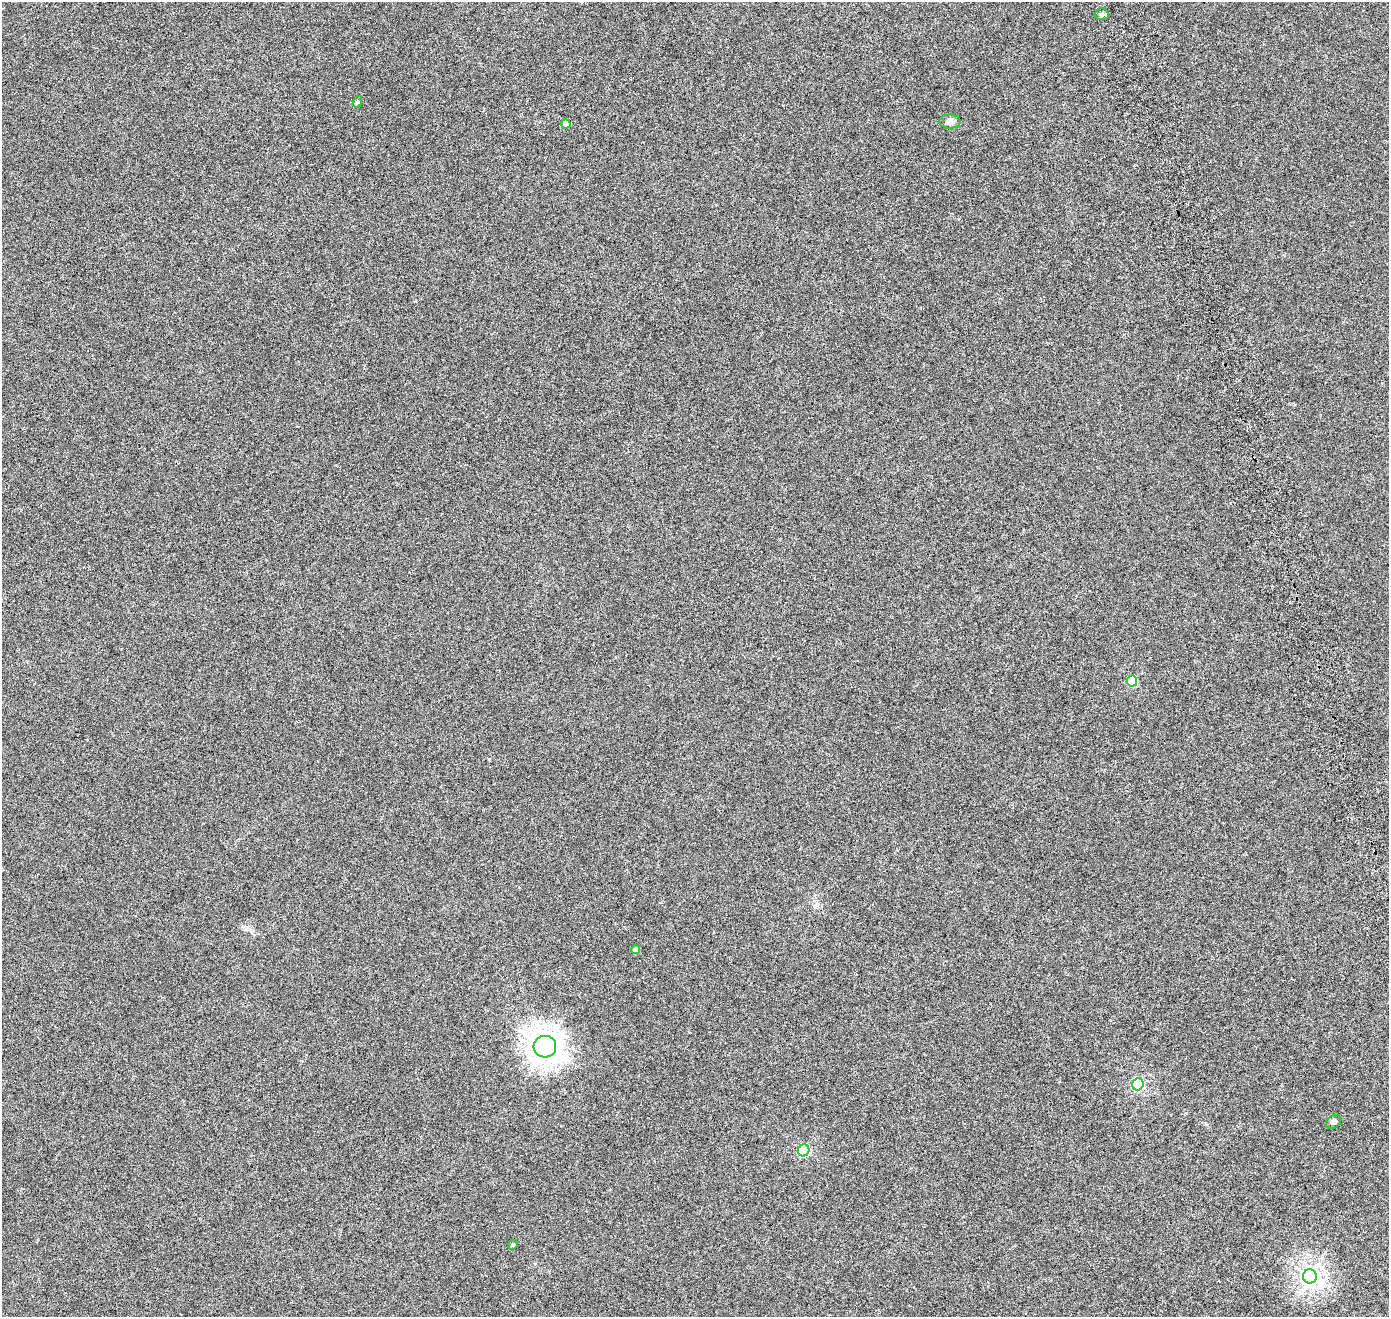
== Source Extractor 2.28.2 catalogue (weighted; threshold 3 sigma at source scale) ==
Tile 10 of 4 x 4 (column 2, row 3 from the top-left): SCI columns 1539-2925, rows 1523-2837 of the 5840 x 5638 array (HDU 1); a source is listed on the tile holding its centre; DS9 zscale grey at full resolution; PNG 1391 x 1319 px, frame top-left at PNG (2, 2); each listed source drawn as its Kron ellipse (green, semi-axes under 4 px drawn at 4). Shown black and unused: <1% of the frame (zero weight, under 4 of 8 exposures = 7% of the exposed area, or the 3 px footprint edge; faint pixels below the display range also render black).
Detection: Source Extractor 2.28.2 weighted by HDU 2 'WHT'; one run over the whole footprint, this tile lists its part. Background 3.17e-06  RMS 0.0016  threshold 0.00671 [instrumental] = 3 sigma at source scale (4.09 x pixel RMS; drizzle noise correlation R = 1.36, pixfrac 0.8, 0.0396/0.0396 arcsec/px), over >= 5 px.
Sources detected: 12; all 12 listed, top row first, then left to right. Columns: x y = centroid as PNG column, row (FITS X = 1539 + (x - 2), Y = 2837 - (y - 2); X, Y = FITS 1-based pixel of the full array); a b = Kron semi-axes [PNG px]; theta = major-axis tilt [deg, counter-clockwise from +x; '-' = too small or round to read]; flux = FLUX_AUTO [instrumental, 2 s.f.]
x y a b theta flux
1102 14 7 6 - 0.32
357 102 6 4 70 0.15
950 121 10 7 -1 0.69
566 124 4 4 - 0.85
1132 681 5 5 - 5.9
636 950 4 4 - 1
545 1047 11 11 - 120
1138 1084 6 5 - 14
1334 1122 8 6 34 0.34
804 1150 6 5 - 12
513 1245 5 4 - 0.15
1310 1276 7 7 - 56
Unlisted compact peaks at least as high as the median listed source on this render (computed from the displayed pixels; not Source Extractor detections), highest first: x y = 489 759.